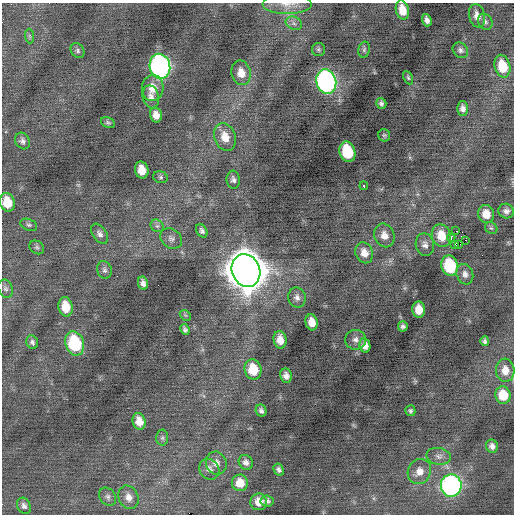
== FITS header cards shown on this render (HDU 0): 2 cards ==
NAXIS1  =                  512 / Axis length
NAXIS2  =                  512 / Axis length

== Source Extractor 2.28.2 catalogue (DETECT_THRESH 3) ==
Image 512 x 512 px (HDU 0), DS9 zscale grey, 1 PNG px = 1 image px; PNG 516 x 516 px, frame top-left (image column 1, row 512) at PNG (2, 3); each listed source drawn as its Kron ellipse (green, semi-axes under 4 px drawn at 4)
Background -0.0505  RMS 0.73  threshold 2.2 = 3 sigma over >= 5 px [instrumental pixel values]
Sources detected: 90; all 90 listed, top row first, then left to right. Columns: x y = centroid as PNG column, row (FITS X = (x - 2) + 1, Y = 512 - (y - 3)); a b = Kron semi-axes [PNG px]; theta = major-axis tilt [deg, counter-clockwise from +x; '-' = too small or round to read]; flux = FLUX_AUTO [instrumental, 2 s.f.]
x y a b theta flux
287 4 25 9 0 540
402 10 10 6 -75 660
477 16 12 8 -76 370
427 20 6 4 -71 210
485 22 8 7 - 150
294 23 8 6 -24 190
29 36 7 4 -88 90
318 49 6 6 - 100
364 50 8 6 74 100
460 50 8 7 - 160
78 51 8 6 -52 130
160 66 12 10 -77 16000
502 66 11 7 -75 1100
241 73 12 9 -77 600
408 78 7 4 -63 81
326 82 12 10 -74 14000
153 88 13 10 86 630
151 97 11 8 -76 290
381 103 5 5 - 120
463 108 7 5 -89 220
156 115 7 6 - 400
108 123 7 5 -25 96
384 135 6 6 - 80
225 137 14 10 -71 690
22 141 8 7 - 190
347 152 10 7 -72 2300
142 170 8 6 -76 670
160 177 7 5 -15 100
233 180 9 6 -83 180
364 186 4 3 - 580
7 202 9 7 -75 990
506 211 8 7 - 220
486 214 9 8 - 680
29 225 9 5 -21 120
157 226 7 6 - 130
491 228 7 5 -41 100
202 231 7 5 -58 140
456 231 2 2 - 82
100 234 11 7 -54 210
384 235 12 10 -68 460
441 236 11 9 -68 920
451 238 4 3 - 1800
171 239 12 9 -37 230
465 240 2 2 - 130
425 245 11 9 -78 270
455 245 3 2 - 71
458 245 2 2 - 870
37 247 8 6 -37 110
364 253 11 8 -69 490
450 266 10 8 -76 2700
104 270 9 7 -74 160
246 271 17 14 -70 130000
465 274 10 8 -71 250
143 283 7 5 -80 210
5 289 9 7 -68 160
297 297 10 9 - 250
66 307 10 7 -79 860
419 310 8 6 -85 580
185 315 6 4 -43 70
312 322 8 6 -76 550
403 326 5 5 - 130
185 329 6 4 -64 120
280 340 9 6 -79 500
356 340 10 10 - 260
485 341 5 4 - 98
32 342 7 5 -66 140
75 343 12 9 -70 3400
365 345 7 5 -80 330
253 369 10 8 -78 1200
505 370 11 9 -86 540
286 376 7 6 - 250
503 395 8 7 - 1200
261 411 6 5 - 140
410 411 5 5 - 89
139 421 8 6 -72 540
162 438 8 6 -89 130
492 446 6 6 - 200
439 456 12 8 -10 260
246 462 8 6 -57 220
216 463 11 10 - 340
209 469 11 9 -53 280
279 470 6 5 - 140
419 472 13 11 61 520
240 483 8 8 - 680
451 486 11 10 - 15000
108 497 10 7 -52 180
128 497 12 9 -65 400
267 501 6 5 - 130
259 502 8 8 - 520
24 506 8 6 -63 180
At the frame edge (FLAGS 8, measured only in part): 2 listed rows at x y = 287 4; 7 202